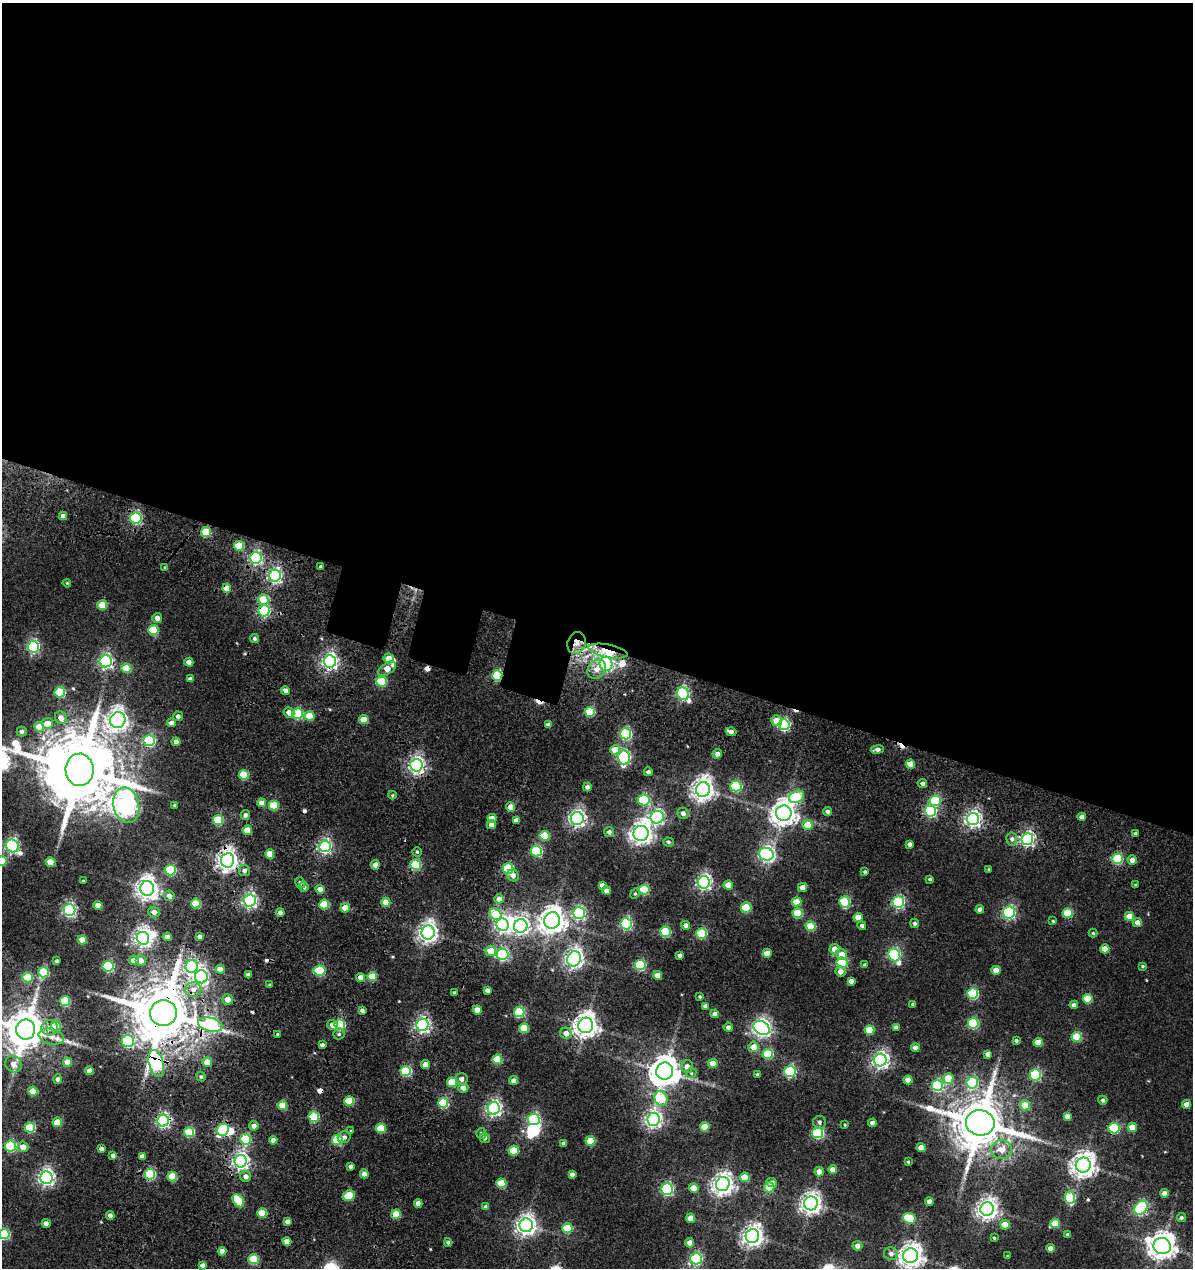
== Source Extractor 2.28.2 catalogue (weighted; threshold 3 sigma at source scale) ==
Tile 3 of 4 x 4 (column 3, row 1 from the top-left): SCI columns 2819-4009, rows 4034-5299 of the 5638 x 5605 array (HDU 1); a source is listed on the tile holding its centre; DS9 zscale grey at full resolution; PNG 1195 x 1270 px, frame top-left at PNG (2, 3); each listed source drawn as its Kron ellipse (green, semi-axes under 4 px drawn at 4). Shown black and unused: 52% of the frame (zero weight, under 3 of 4 exposures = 15% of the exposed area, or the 3 px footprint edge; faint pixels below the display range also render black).
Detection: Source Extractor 2.28.2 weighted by HDU 2 'WHT'; one run over the whole footprint, this tile lists its part. Background 0.0127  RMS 0.0069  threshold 0.0309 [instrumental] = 3 sigma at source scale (4.5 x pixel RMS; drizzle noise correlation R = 1.50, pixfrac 1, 0.05/0.05 arcsec/px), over >= 5 px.
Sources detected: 394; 7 inside a brighter object's white glare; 10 cosmic-ray / hot-pixel residue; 1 long thin detection or spike segment (spike, bleed or trail) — neither listed nor drawn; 2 inside a brighter listed object's ellipse — not listed separately; the other 374 listed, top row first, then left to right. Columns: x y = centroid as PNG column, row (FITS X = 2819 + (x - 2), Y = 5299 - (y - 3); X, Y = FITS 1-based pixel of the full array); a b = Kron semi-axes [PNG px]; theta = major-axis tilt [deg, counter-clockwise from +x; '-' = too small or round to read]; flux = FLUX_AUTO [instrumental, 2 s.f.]
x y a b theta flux
63 516 4 4 - 3.7
136 518 5 5 - 82
206 532 5 5 - 27
239 546 5 5 - 21
256 558 6 5 - 110
165 567 4 3 - 0.73
321 567 3 3 - 1.6
275 576 6 6 - 150
67 583 4 3 - 0.63
227 588 4 4 - 11
263 600 5 5 - 18
102 605 5 5 - 18
264 611 5 5 - 80
157 618 5 5 - 2.9
153 630 5 5 - 26
254 638 4 4 - 1.6
576 643 11 9 70 6.4
33 647 6 6 - 94
608 651 20 6 -11 12
389 659 5 5 - 8.3
106 661 6 6 - 130
330 661 6 6 - 190
189 662 4 4 - 5.2
606 664 7 6 - 130
126 668 5 4 - 16
387 669 10 5 33 8.2
597 669 10 8 50 5.5
497 676 5 5 - 52
190 679 4 4 - 2.7
381 682 5 5 - 33
285 691 4 4 - 3.4
60 692 5 5 - 43
683 694 7 5 -49 99
289 712 5 5 - 4.7
590 712 5 5 - 31
297 714 5 5 - 47
178 716 5 4 - 2
309 716 5 4 - 16
61 718 6 5 - 5.1
118 720 8 7 - 350
364 720 5 4 - 13
776 721 5 5 - 9.9
47 723 5 5 - 7.8
172 723 4 4 - 4.7
548 725 4 4 - 3.1
784 725 5 5 - 70
39 727 5 5 - 13
22 731 5 5 - 1.9
731 732 5 4 - 3.1
626 734 5 5 - 70
149 741 5 5 - 60
176 742 4 4 - 4.4
615 750 5 5 - 12
877 750 6 4 8 2.9
717 754 5 4 - 2.8
624 757 7 6 - 93
910 764 4 4 - 11
416 765 6 6 - 210
80 770 16 14 -88 6200
648 772 4 4 - 1.8
244 775 5 5 - 23
922 783 5 4 - 2.3
736 786 5 5 - 53
587 787 4 4 - 2.5
703 789 7 7 - 430
393 795 4 4 - 0.84
797 797 8 6 26 37
644 800 5 5 - 50
935 800 5 5 - 30
261 803 4 4 - 5.8
126 805 18 13 -78 330
175 805 3 3 - 1.4
274 805 5 5 - 26
511 807 4 4 - 9.8
930 811 5 5 - 82
827 812 4 4 - 1.7
683 813 6 5 - 2.7
784 813 8 8 - 610
245 815 5 4 - 2
657 817 7 6 - 140
1082 817 4 4 - 3.2
492 818 4 4 - 6.2
577 819 6 6 - 200
973 819 6 6 - 200
218 820 5 5 - 32
516 820 4 4 - 2.9
491 825 4 4 - 5.9
808 825 5 5 - 14
247 830 4 4 - 12
609 832 5 5 - 2.2
641 833 8 7 - 400
1135 833 3 3 - 1.1
545 836 5 5 - 25
1012 839 6 5 - 2.1
1027 839 6 6 - 140
668 842 5 4 - 1.2
910 844 4 4 - 2.2
12 846 7 6 - 130
325 846 6 6 - 140
536 851 5 5 - 58
417 852 4 4 - 0.97
270 854 4 4 - 12
766 854 7 6 - 170
1117 859 5 5 - 44
227 860 7 6 - 370
1132 860 4 4 - 3.4
2 861 5 5 - 13
50 862 5 4 - 12
375 865 4 4 - 3.7
416 865 5 5 - 43
508 869 5 5 - 49
989 869 3 3 - 0.73
170 870 5 5 - 53
244 871 5 5 - 2.4
865 872 4 3 - 0.98
513 875 6 5 - 3.3
930 879 4 3 - 1.1
83 881 3 3 - 0.97
704 882 6 6 - 180
300 883 6 5 - 1.5
1135 884 4 3 - 0.61
602 885 4 4 - 2.7
728 885 4 4 - 8.5
304 887 5 5 - 1.7
803 887 4 4 - 4.9
147 888 7 7 - 440
320 889 4 4 - 4
644 890 5 5 - 33
607 891 4 4 - 3.2
635 894 5 4 - 0.94
169 896 5 5 - 3.3
499 899 5 4 - 4.3
250 901 6 6 - 150
386 902 4 4 - 11
796 902 5 5 - 9
844 902 6 5 - 46
898 902 6 5 - 89
196 903 5 5 - 22
324 904 5 5 - 25
98 905 4 4 - 6.7
746 907 5 5 - 21
345 908 5 4 - 11
980 909 4 4 - 3
69 910 6 6 - 130
154 912 6 5 - 3.5
280 912 4 4 - 2.5
579 913 6 6 - 110
798 913 5 5 - 25
1009 913 6 6 - 100
1068 913 5 5 - 26
495 914 7 5 -34 18
1129 916 5 4 - 10
858 917 4 4 - 8.8
552 920 8 8 - 650
1053 921 4 3 - 0.73
1137 922 5 4 - 4.6
915 923 5 4 - 1.4
626 924 5 5 - 75
503 925 6 6 - 180
686 925 4 4 - 3
862 925 5 4 - 1.6
521 926 7 6 - 210
811 926 5 5 - 22
665 932 5 5 - 42
428 933 7 6 - 330
701 933 5 5 - 41
1093 933 4 4 - 0.8
200 936 4 4 - 2.3
167 937 4 4 - 3.9
143 938 6 6 - 250
82 940 5 4 - 13
835 949 5 5 - 6.6
1105 949 4 4 - 7.4
491 951 5 5 - 11
767 953 4 4 - 7.5
503 954 6 6 - 87
680 955 4 3 - 1.9
842 955 6 5 - 8.3
894 955 6 5 - 96
574 959 8 6 68 270
134 960 5 5 - 5.7
57 961 3 3 - 1.2
140 961 5 5 - 5.8
842 963 5 5 - 47
640 965 5 5 - 51
864 965 4 3 - 0.67
108 966 5 5 - 63
192 966 6 6 - 120
1143 966 4 3 - 0.76
220 969 4 4 - 6.5
320 970 6 5 - 42
996 970 4 4 - 5.6
44 972 5 5 - 29
840 972 5 5 - 3.5
248 974 4 3 - 2.5
658 975 4 4 - 6.2
28 977 5 5 - 25
201 977 6 6 - 160
361 977 4 4 - 5.1
372 977 5 4 - 19
851 981 4 4 - 3.1
270 985 4 3 - 0.9
193 989 8 7 - 4.6
487 990 4 4 - 2.4
454 992 3 3 - 0.87
973 993 5 5 - 51
700 997 3 3 - 0.81
228 999 5 5 - 5.8
1088 999 5 5 - 17
65 1001 5 5 - 25
913 1004 4 3 - 1.4
1074 1005 4 4 - 2.3
705 1006 4 4 - 2
477 1010 4 4 - 6.5
362 1011 4 3 - 1.9
519 1012 5 5 - 42
163 1013 13 13 - 4700
715 1014 4 4 - 2.8
973 1023 5 5 - 50
210 1025 12 6 -13 97
332 1025 5 5 - 4.6
340 1025 5 5 - 45
422 1025 6 6 - 170
586 1025 8 7 - 560
56 1026 5 5 - 18
728 1027 5 4 - 2.1
896 1027 4 4 - 2.1
49 1028 8 7 - 3.9
524 1028 5 5 - 21
761 1028 8 6 -30 240
26 1029 10 9 - 2100
870 1030 5 5 - 19
566 1033 6 5 - 5.2
277 1034 3 3 - 0.77
339 1034 5 5 - 1.3
51 1037 13 7 -15 5.2
1077 1037 5 5 - 29
128 1041 6 6 - 62
1016 1041 3 3 - 1.4
1038 1042 4 4 - 11
322 1045 4 3 - 1.8
753 1047 5 5 - 7.1
915 1048 4 4 - 3.7
768 1054 5 5 - 38
988 1054 4 4 - 3.8
497 1059 5 5 - 24
880 1060 6 6 - 220
67 1062 4 4 - 7.1
207 1062 5 4 - 9.2
156 1063 13 7 -76 120
13 1064 8 7 - 4.4
713 1064 5 4 - 7.6
425 1065 4 4 - 5.8
687 1066 6 6 - 3.5
89 1071 4 4 - 5.8
406 1071 5 5 - 42
665 1071 8 8 - 1100
790 1071 5 5 - 67
691 1073 5 4 - 1.1
758 1075 3 3 - 1.3
1035 1075 6 5 - 58
201 1077 5 4 - 1.2
948 1078 5 5 - 18
58 1079 5 4 - 1.8
462 1079 6 5 - 3
908 1080 4 4 - 5.9
514 1081 5 4 - 3.8
452 1082 5 5 - 21
972 1083 6 5 - 44
937 1086 5 5 - 59
463 1088 5 4 - 3.9
33 1091 4 4 - 11
661 1098 8 6 -69 26
1103 1100 4 4 - 1.4
349 1101 5 4 - 23
443 1103 5 5 - 41
1186 1104 4 4 - 4.8
282 1105 5 4 - 14
1025 1105 5 5 - 12
494 1108 6 6 - 160
1067 1116 4 4 - 3.8
314 1117 5 5 - 44
534 1119 6 6 - 86
653 1119 6 6 - 200
163 1121 6 6 - 120
57 1122 5 4 - 14
819 1122 6 6 - 1.5
872 1123 4 4 - 3
980 1123 14 12 -9 3500
845 1125 3 3 - 0.57
254 1126 4 4 - 2.7
30 1127 5 5 - 32
705 1127 5 4 - 13
1132 1127 4 4 - 12
381 1128 5 5 - 21
1114 1128 5 5 - 49
223 1130 6 5 - 66
351 1131 4 3 - 0.7
189 1132 5 5 - 32
481 1133 5 5 - 1.3
818 1133 5 5 - 67
344 1137 6 6 - 2
485 1138 5 5 - 1.8
246 1139 5 5 - 37
273 1140 4 4 - 3.2
337 1140 5 5 - 38
590 1141 5 5 - 18
563 1143 4 4 - 1.8
11 1146 5 5 - 58
23 1147 5 5 - 6
921 1147 4 4 - 8.8
101 1149 4 4 - 2.4
1002 1149 10 9 - 7
514 1151 5 5 - 24
113 1156 4 4 - 2.8
142 1157 4 4 - 4.1
241 1161 6 6 - 210
908 1162 3 3 - 0.69
1083 1165 7 7 - 560
351 1167 3 3 - 2
833 1170 4 4 - 7.1
819 1172 5 5 - 5.6
150 1174 5 5 - 43
364 1174 4 4 - 4.6
572 1174 4 4 - 2.3
172 1176 5 5 - 22
246 1176 5 5 - 2.6
745 1177 5 4 - 13
46 1178 6 6 - 210
501 1183 5 5 - 22
772 1183 5 4 - 3
723 1184 7 7 - 390
769 1187 5 5 - 18
694 1188 5 4 - 12
667 1189 6 5 - 87
1164 1193 4 4 - 4
349 1196 6 5 - 20
1070 1197 6 5 - 38
238 1201 7 5 -54 23
929 1202 4 4 - 3.1
418 1203 4 4 - 4.3
811 1203 7 6 - 380
486 1207 4 4 - 2.3
1141 1208 8 5 51 100
987 1209 7 6 - 390
262 1213 5 5 - 19
396 1214 5 5 - 14
110 1216 4 4 - 4.2
691 1218 4 4 - 7.9
909 1218 7 5 -21 30
1181 1218 5 4 - 1.2
287 1222 4 4 - 2.8
46 1223 4 4 - 2.7
1055 1223 5 5 - 16
526 1225 7 6 - 340
1005 1225 4 4 - 12
567 1228 5 5 - 27
4 1234 5 5 - 44
1068 1235 4 4 - 1.5
752 1236 7 6 - 380
994 1238 3 3 - 0.85
287 1241 4 4 - 6.3
448 1242 4 4 - 1.4
689 1243 4 4 - 5
857 1246 5 4 - 4.2
1162 1246 9 8 - 680
1050 1248 4 4 - 3.6
222 1251 4 4 - 4.9
891 1254 7 6 - 2.7
911 1256 7 7 - 500
1008 1256 4 3 - 0.95
253 1259 5 5 - 34
696 1259 6 5 - 79
202 1265 4 4 - 3
Overlapping masked pixels (flux is a lower limit): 22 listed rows (the first 20) at x y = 227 588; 264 611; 576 643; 608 651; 330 661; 497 676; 784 725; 416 765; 1027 839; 227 860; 416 865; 192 966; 201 977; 163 1013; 210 1025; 422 1025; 156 1063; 406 1071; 163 1121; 223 1130
Isophote crosses this tile's border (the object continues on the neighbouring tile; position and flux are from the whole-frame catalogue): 3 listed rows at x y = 2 861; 26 1029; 4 1234